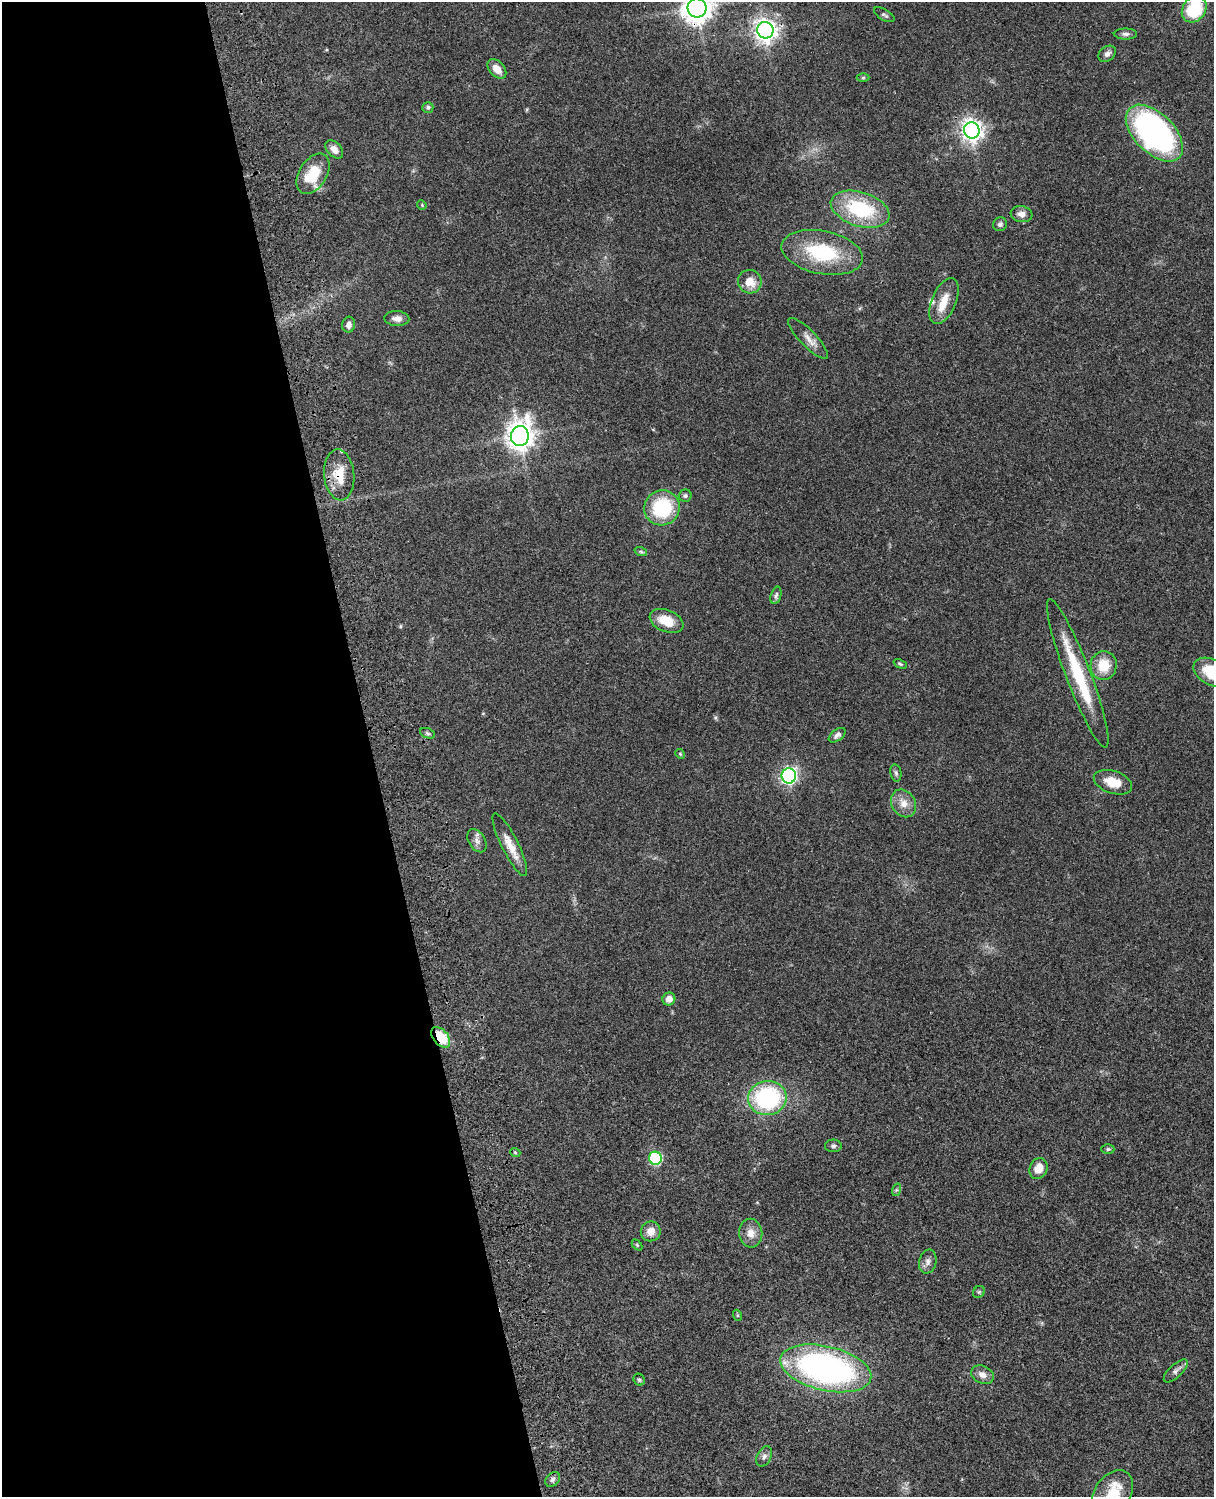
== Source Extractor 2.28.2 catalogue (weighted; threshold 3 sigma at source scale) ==
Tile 5 of 4 x 3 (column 1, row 2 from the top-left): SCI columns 121-1332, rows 1773-3267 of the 5088 x 4927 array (HDU 1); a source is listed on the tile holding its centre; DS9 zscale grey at full resolution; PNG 1216 x 1499 px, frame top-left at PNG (2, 2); each listed source drawn as its Kron ellipse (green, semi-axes under 4 px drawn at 4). Shown black and unused: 31% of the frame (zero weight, under 3 of 4 exposures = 6% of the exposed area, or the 3 px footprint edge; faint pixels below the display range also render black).
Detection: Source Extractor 2.28.2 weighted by HDU 2 'WHT'; one run over the whole footprint, this tile lists its part. Background 0.0795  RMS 0.0058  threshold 0.0262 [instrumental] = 3 sigma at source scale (4.5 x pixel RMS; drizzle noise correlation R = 1.50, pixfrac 1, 0.05/0.05 arcsec/px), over >= 5 px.
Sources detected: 70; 2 inside a brighter object's white glare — neither listed nor drawn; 3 inside a brighter listed object's ellipse — not listed separately; the other 65 listed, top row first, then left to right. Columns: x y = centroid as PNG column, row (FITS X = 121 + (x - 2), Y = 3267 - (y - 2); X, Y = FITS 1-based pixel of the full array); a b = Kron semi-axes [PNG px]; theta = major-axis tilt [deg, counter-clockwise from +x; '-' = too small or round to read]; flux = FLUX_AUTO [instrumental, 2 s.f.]
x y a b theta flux
697 8 9 9 - 750
1194 9 14 11 54 29
884 15 11 5 -31 1.5
765 30 8 8 - 400
1125 34 11 5 0 1.9
1107 54 9 7 39 2.5
497 69 11 7 -48 5.8
863 78 6 4 0 0.83
428 107 5 5 - 1.4
972 130 8 7 - 390
1154 133 35 20 -45 160
334 149 10 7 -46 4.2
313 174 22 13 58 18
422 205 5 4 - 0.58
860 209 30 17 -17 40
1021 214 11 8 -9 3.5
1000 224 7 6 - 1.7
822 252 41 21 -11 39
750 282 12 11 - 8.1
944 301 24 12 67 9.5
397 318 12 7 -3 3.3
349 325 8 6 81 2.9
808 338 27 8 -46 5.3
520 436 10 9 - 640
339 475 25 15 -85 13
685 496 6 6 - 1.2
662 508 18 17 - 34
641 552 6 4 -19 0.83
776 595 9 5 74 1.4
667 621 17 11 -22 11
900 664 7 4 -22 0.89
1104 666 14 13 - 13
1212 672 20 12 -26 22
1078 673 79 12 -69 34
428 733 8 5 -20 1.1
837 735 10 5 37 2.2
680 754 5 4 - 0.65
896 773 9 5 -79 1.3
789 776 7 7 - 140
1113 782 20 11 -18 11
903 803 15 11 -58 6.1
477 841 13 8 -59 2.9
510 845 35 8 -63 8.8
669 999 6 6 - 4.1
441 1037 12 7 -49 17
767 1098 19 17 4 66
833 1146 8 6 -1 1.5
1108 1149 6 4 0 1
515 1152 5 3 - 0.6
655 1158 6 6 - 58
1038 1168 11 9 66 6.9
896 1190 6 4 71 0.82
651 1231 10 9 - 5.4
751 1233 14 11 -82 5.4
637 1245 6 4 -45 0.75
928 1261 12 8 75 2.8
979 1292 6 5 - 0.91
737 1315 5 3 - 0.63
826 1368 46 22 -13 190
1176 1371 15 6 43 2.6
982 1375 12 8 -26 3.9
639 1380 6 5 - 1
764 1456 11 7 63 2.2
553 1479 8 6 48 1.8
1112 1493 25 18 56 15
Overlapping masked pixels (flux is a lower limit): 3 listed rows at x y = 697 8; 339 475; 441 1037
Isophote crosses this tile's border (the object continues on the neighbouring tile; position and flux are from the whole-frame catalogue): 4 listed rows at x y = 697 8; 1194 9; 1212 672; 1112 1493